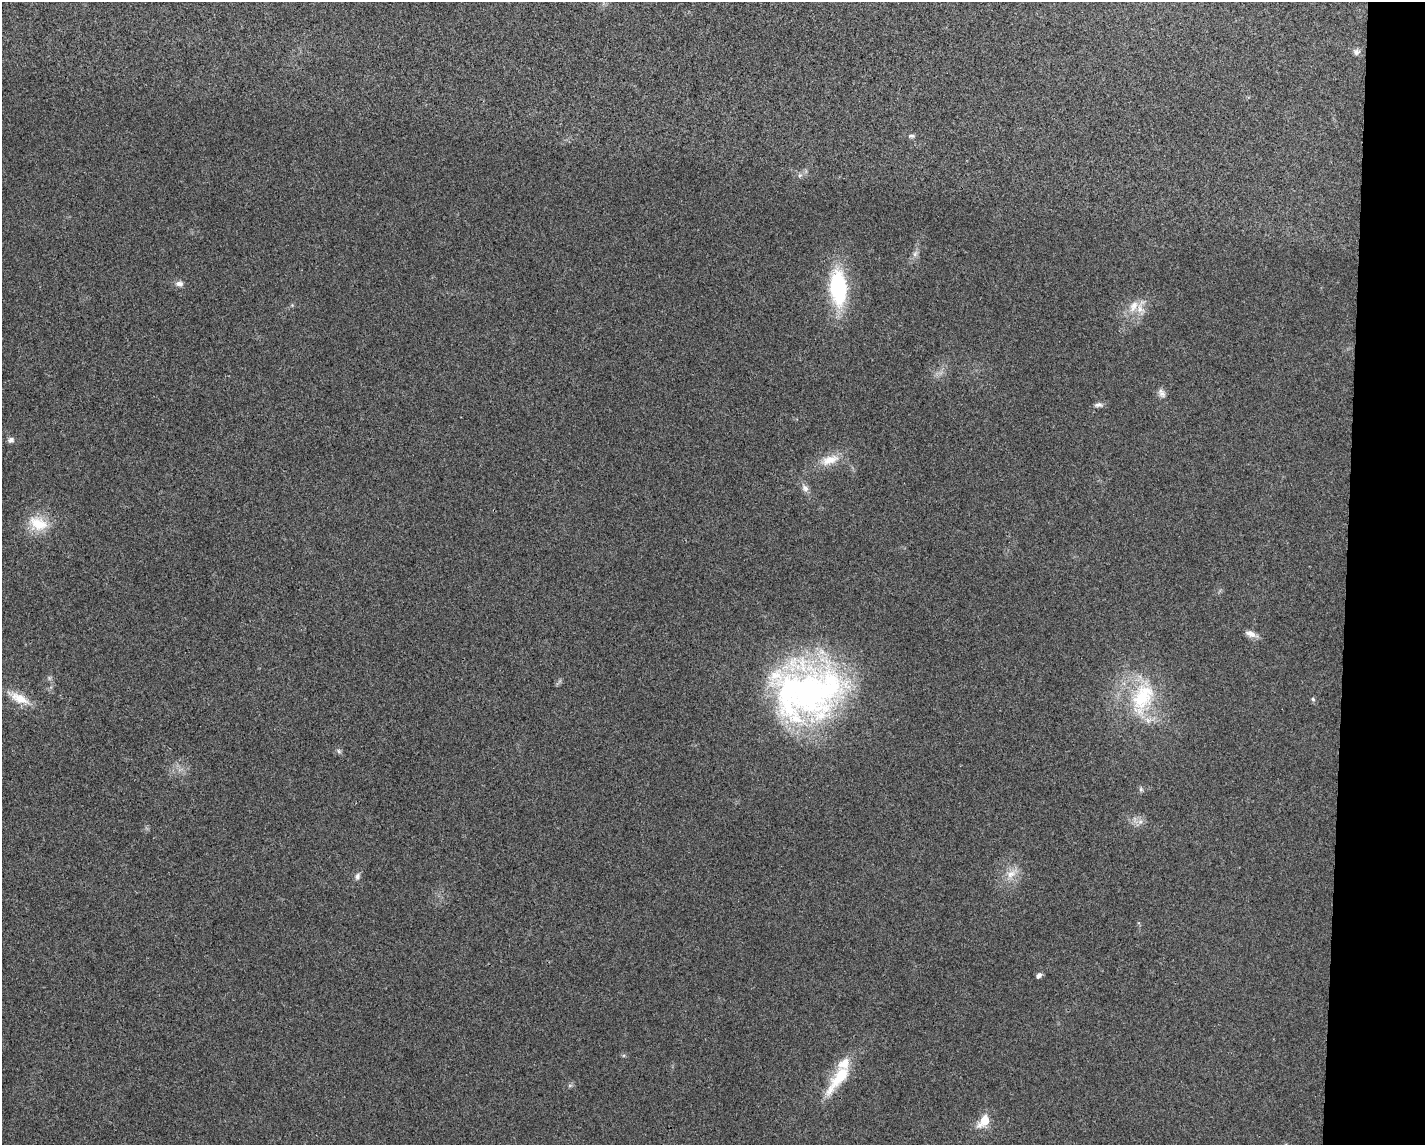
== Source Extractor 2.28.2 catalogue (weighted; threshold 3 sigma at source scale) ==
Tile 9 of 3 x 4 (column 3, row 3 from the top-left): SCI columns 2957-4379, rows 1148-2290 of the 4599 x 4579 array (HDU 1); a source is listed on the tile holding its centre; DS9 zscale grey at full resolution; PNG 1427 x 1147 px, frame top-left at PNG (2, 2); no overlay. Shown black and unused: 6% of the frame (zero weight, under 3 of 4 exposures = <1% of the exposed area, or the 3 px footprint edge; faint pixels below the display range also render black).
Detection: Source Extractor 2.28.2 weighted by HDU 2 'WHT'; one run over the whole footprint, this tile lists its part. Background 0.0249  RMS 0.006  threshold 0.0268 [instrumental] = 3 sigma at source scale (4.5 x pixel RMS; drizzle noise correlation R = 1.50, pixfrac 1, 0.05/0.05 arcsec/px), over >= 5 px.
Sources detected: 30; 4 inside a brighter listed object's ellipse — not listed separately; the other 26 listed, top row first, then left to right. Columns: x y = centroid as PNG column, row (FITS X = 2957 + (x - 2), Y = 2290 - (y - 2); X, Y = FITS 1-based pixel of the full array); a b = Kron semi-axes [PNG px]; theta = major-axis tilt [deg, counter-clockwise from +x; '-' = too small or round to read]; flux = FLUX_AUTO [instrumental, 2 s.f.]
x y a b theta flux
1356 52 8 8 - 2.1
911 136 9 5 4 1.3
800 175 6 5 - 1.2
915 254 8 6 46 1.8
179 284 11 7 -4 2.4
838 288 28 13 -87 68
1133 306 18 10 64 6.9
1162 393 13 8 -57 2.8
1098 405 11 6 5 2
11 440 8 6 22 1.9
830 460 27 12 19 10
805 488 10 8 -52 2.8
38 524 27 18 -19 16
1251 634 15 7 -20 4
809 692 74 65 49 200
1143 697 42 30 59 45
19 698 27 11 -25 11
1313 699 6 5 - 0.87
339 751 7 5 -60 1.2
1141 789 7 5 -47 1.1
1140 822 7 6 - 2.2
1011 874 15 10 34 6.3
357 876 9 6 66 1.9
1039 975 7 5 49 1.9
838 1079 49 14 53 23
984 1120 9 6 50 17